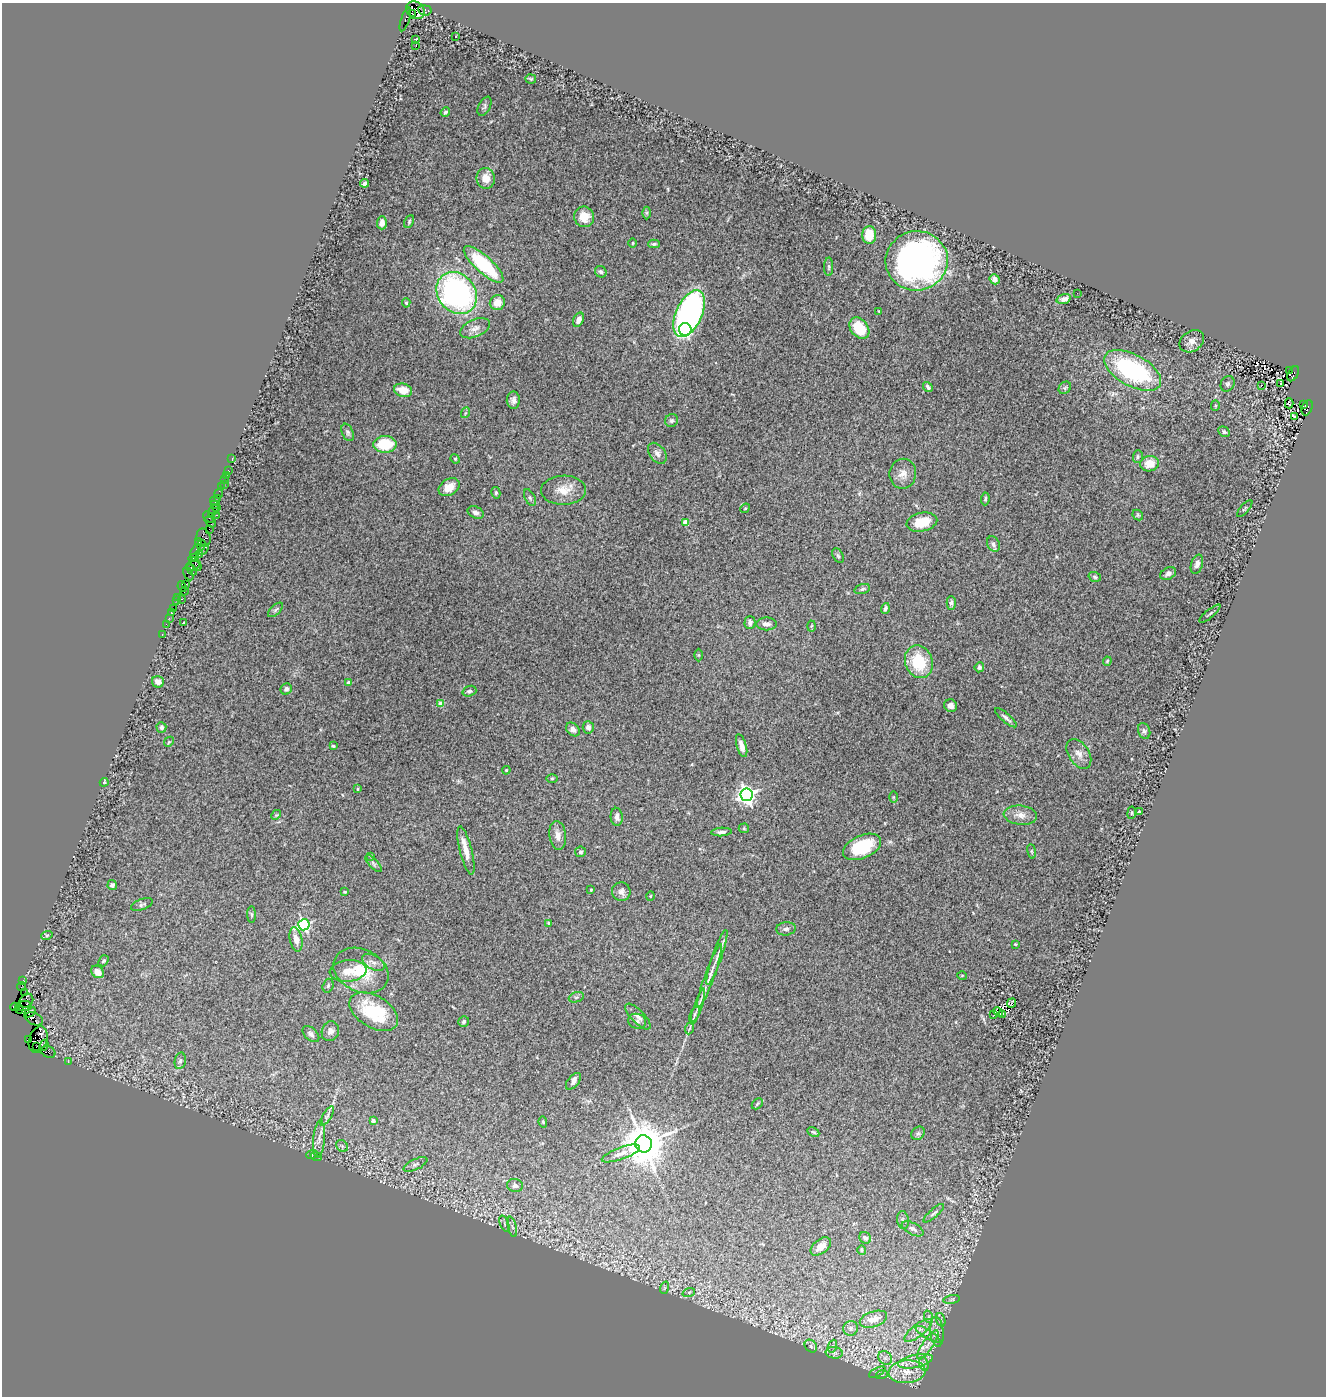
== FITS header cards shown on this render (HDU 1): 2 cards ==
NAXIS1  =                 1324
NAXIS2  =                 1394

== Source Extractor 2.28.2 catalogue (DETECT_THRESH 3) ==
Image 1324 x 1394 px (HDU 1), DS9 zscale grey, 1 PNG px = 1 image px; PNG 1328 x 1398 px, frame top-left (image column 1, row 1394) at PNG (2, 3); each listed source drawn as its Kron ellipse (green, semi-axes under 4 px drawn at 4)
Background 4.29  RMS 0.074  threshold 0.223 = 3 sigma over >= 5 px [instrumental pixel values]
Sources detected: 259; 1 with non-positive FLUX_AUTO (blend fragments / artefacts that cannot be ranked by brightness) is neither listed nor drawn; the other 258 listed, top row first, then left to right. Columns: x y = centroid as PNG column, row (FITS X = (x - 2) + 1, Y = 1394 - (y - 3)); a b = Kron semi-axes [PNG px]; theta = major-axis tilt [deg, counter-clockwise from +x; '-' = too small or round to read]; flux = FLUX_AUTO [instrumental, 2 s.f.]
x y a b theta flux
415 10 10 8 -36 3400
425 10 7 5 -9 690
412 13 3 2 - 810
405 19 12 3 71 700
456 37 3 3 - 9.9
415 40 3 3 - 6.7
416 46 2 2 - 12
531 79 5 4 - 6.5
484 106 10 6 63 13
445 112 5 4 - 8.7
486 178 10 9 - 57
364 183 4 3 - 15
647 213 6 4 -90 7.5
584 217 10 10 - 70
409 221 7 4 65 7.5
382 223 6 5 - 27
869 235 9 7 89 95
633 243 5 3 - 4.4
654 244 6 4 1 8
917 261 31 29 11 1800
484 264 25 8 -42 370
829 267 9 4 -90 9.3
601 272 6 5 - 11
995 279 5 5 - 29
457 293 22 18 -52 1300
1077 293 2 2 - 15
1064 299 7 4 18 25
406 303 4 4 - 6.8
497 303 7 7 - 54
879 311 3 2 - 4.3
689 314 25 13 65 1400
579 320 7 5 65 25
475 328 16 8 23 36
859 328 12 8 -51 160
685 330 6 6 - 490
1192 341 13 10 35 33
1133 370 31 16 -28 670
1289 370 3 3 - 640
1293 374 8 5 60 2100
1281 383 3 2 - 20
1228 384 8 6 62 11
1261 385 3 2 - 32
928 387 5 3 - 13
1065 388 7 5 44 10
403 390 9 6 -15 74
513 400 8 6 90 19
1289 403 5 2 - 3.4
1303 404 3 2 - 270
1215 405 5 4 - 5.8
1307 408 8 5 67 2500
465 413 5 3 - 4.8
1295 417 4 3 - 13
671 420 7 6 - 12
348 432 9 5 -67 12
1224 432 6 5 - 11
385 444 11 8 4 170
657 453 12 7 -53 24
1138 457 6 5 - 8.3
232 459 3 2 - 83
455 459 5 4 - 5.7
1149 464 9 7 11 69
228 471 3 2 - 190
903 474 15 13 81 48
226 475 2 2 - 49
224 480 3 3 - 340
224 485 2 2 - 54
221 487 2 2 - 33
449 487 11 8 32 60
564 490 22 14 2 80
219 493 5 3 - 380
496 493 5 4 - 8.4
217 498 2 2 - 160
530 498 9 5 -63 12
985 499 6 4 87 9.9
215 501 5 3 - 330
214 505 3 2 - 140
216 508 3 2 - 240
745 508 5 4 - 5.9
1245 508 10 3 49 6.7
214 510 7 3 49 740
476 512 8 5 -23 18
216 515 2 2 - 120
1138 515 6 4 -47 6.9
209 517 7 4 -38 340
210 522 6 4 -43 390
686 522 4 4 - 98
922 522 15 9 12 130
209 529 2 2 - 440
204 538 9 7 -75 950
199 542 3 3 - 280
993 544 8 6 -64 20
201 545 5 4 - 500
203 549 6 3 49 590
195 551 7 3 58 1100
199 555 3 3 - 410
838 556 8 5 -62 9.4
194 558 5 4 - 410
196 564 7 4 -58 920
1197 564 10 5 72 23
193 566 7 5 22 670
192 570 6 4 -49 790
188 574 7 3 -62 260
1168 574 8 6 29 19
1095 577 6 4 -18 9.1
186 584 4 2 - 180
182 587 5 3 - 89
862 589 8 5 16 10
184 591 4 3 - 270
178 598 3 3 - 170
182 599 3 2 - 190
177 601 4 2 - 200
951 603 7 4 -89 12
173 608 3 2 - 250
885 608 5 3 - 12
275 610 9 4 43 11
172 613 4 3 - 350
1210 614 13 2 40 7.3
169 618 2 2 - 120
183 622 3 3 - 7.1
750 623 6 5 - 15
166 624 2 2 - 73
767 624 10 6 0 27
811 626 5 3 - 5.3
162 634 3 2 - 160
699 655 6 4 90 5.6
1107 661 4 3 - 6.2
919 662 16 13 -68 220
979 667 5 4 - 13
158 682 6 5 - 32
349 682 4 3 - 22
286 689 6 5 - 16
469 691 7 5 18 12
441 704 4 4 - 100
951 706 6 6 - 19
1006 718 14 4 -41 17
161 727 5 5 - 13
588 727 6 5 - 18
573 729 8 6 -41 20
1144 731 8 6 -70 12
169 742 5 4 - 5.6
333 746 3 3 - 5.4
742 746 12 5 -73 37
1079 754 16 10 -57 43
506 770 4 4 - 5
552 778 5 3 - 5.6
104 782 4 4 - 6.2
358 789 3 3 - 5.1
747 795 6 6 - 2200
894 797 6 4 90 5.5
1139 811 3 2 - 3.9
1132 813 6 3 82 5.1
276 815 5 4 - 5.8
1020 815 17 9 -7 46
617 817 9 6 -85 23
744 828 5 5 - 6.5
722 832 10 4 3 17
558 835 14 8 -83 38
862 847 20 11 25 240
466 850 25 6 -76 60
1032 851 7 4 -81 6.7
580 852 5 5 - 11
371 856 4 3 - 5.5
373 863 11 4 -46 12
112 885 5 4 - 19
591 890 3 2 - 5.1
345 892 3 2 - 4.8
621 892 9 9 - 22
650 896 5 3 - 4.5
142 904 11 5 20 13
252 915 8 4 -89 8.7
549 923 4 4 - 8
304 925 5 5 - 830
786 929 10 6 7 15
47 935 6 3 18 6.2
296 939 12 6 -78 40
1015 944 3 2 - 4.7
717 957 29 4 71 40
103 961 6 4 52 7.5
373 962 12 7 -30 27
361 970 29 21 -26 180
348 971 18 11 6 56
98 972 7 5 -41 37
962 975 5 3 - 4
710 976 34 5 70 53
23 980 3 2 - 120
21 986 4 2 - 190
328 986 7 5 73 9.7
24 993 4 2 - 93
576 997 8 5 19 10
26 1001 8 6 42 1300
1011 1003 5 2 - 2.3
25 1006 7 5 5 4400
15 1007 4 3 - 570
698 1007 19 3 72 24
19 1009 5 3 - 780
30 1012 6 4 38 2200
374 1012 27 15 -31 260
998 1012 5 2 - 6.2
695 1014 9 4 64 9.6
1003 1014 3 2 - 4.9
994 1015 2 2 - 6.2
638 1017 17 6 -46 27
34 1019 9 6 -24 500
464 1021 6 5 - 12
637 1021 9 7 -12 17
690 1028 6 4 69 8
330 1031 10 8 70 25
311 1034 10 6 -42 16
38 1039 14 8 70 7500
28 1040 4 2 - 130
44 1045 5 3 - 2700
37 1046 3 2 - 190
48 1052 7 5 -24 550
68 1061 2 2 - 76
180 1061 8 5 79 13
573 1081 10 5 51 16
757 1104 6 4 46 6.2
327 1116 11 4 58 15
373 1121 4 4 - 36
543 1122 5 4 - 5.9
813 1132 6 4 -26 7.6
918 1133 7 6 - 12
319 1139 18 6 85 34
643 1144 8 8 - 21000
342 1146 6 5 - 9.7
621 1153 20 6 20 35
312 1154 6 3 20 5.4
316 1156 6 3 -19 6.1
415 1164 13 5 25 18
515 1185 8 6 -11 20
934 1213 13 4 41 13
903 1220 9 6 -82 12
504 1224 8 3 -69 7.1
512 1227 10 4 -76 14
913 1229 12 6 -27 20
865 1238 6 5 - 14
821 1246 12 7 39 32
862 1250 5 4 - 5.8
664 1288 6 4 72 6.4
689 1292 6 4 19 8
952 1300 8 4 9 9.4
929 1317 6 4 -72 11
873 1319 14 7 18 68
941 1320 7 4 -71 10
851 1328 7 7 - 18
918 1330 16 6 37 41
937 1332 15 6 -85 30
928 1334 14 4 -32 21
928 1345 17 5 56 37
811 1346 7 5 -50 11
833 1346 7 4 71 9.2
834 1353 8 5 -7 16
885 1358 7 6 - 19
915 1361 18 6 11 51
924 1364 7 4 -71 13
877 1372 9 3 28 8.4
907 1372 18 11 5 98
882 1374 6 4 19 6.6
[1 non-positive-flux detection neither listed nor drawn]